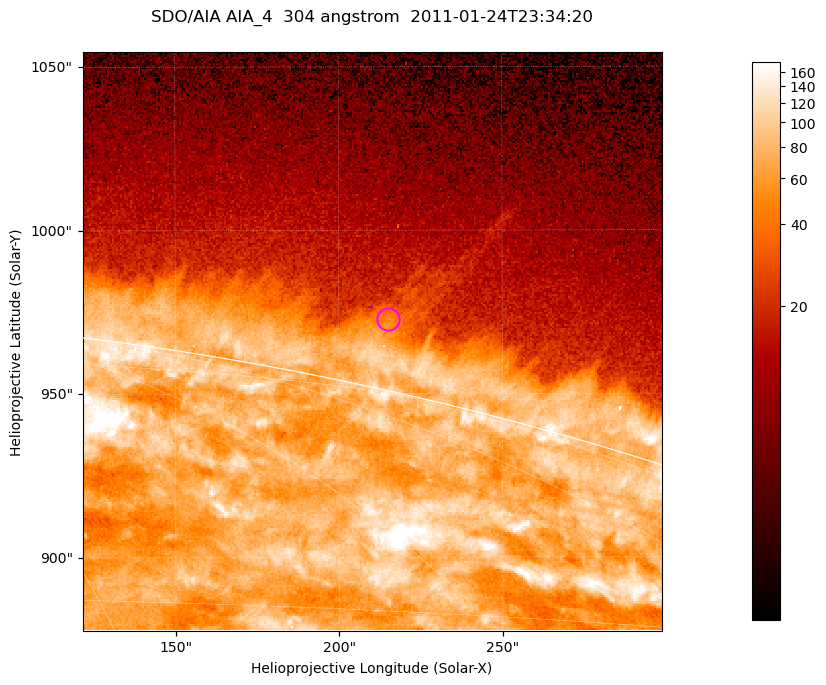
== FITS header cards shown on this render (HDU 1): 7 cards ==
TELESCOP= 'SDO/AIA '           / For AIA: SDO/AIA
INSTRUME= 'AIA_4   '           / For AIA: AIA_ATA1, AIA_ATA2, AIA_ATA3 or AIA_AT
WAVELNTH=                  304 / [angstrom] Wavelength
WAVEUNIT= 'angstrom'           / Wavelength unit: angstrom
DATE-OBS= '2011-01-24T23:34:20.124' / [ISO] Date when observation started; ISO 8
CTYPE1  = 'HPLN-TAN'           / CTYPE1; Typically HPLN
CTYPE2  = 'HPLT-TAN'           / CTYPE2; Typically HPLT

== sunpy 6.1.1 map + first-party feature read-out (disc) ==
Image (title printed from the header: SDO/AIA AIA_4  304 angstrom  2011-01-24T23:34:20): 295 x 295 px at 0.6 arcsec/px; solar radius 975 arcsec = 1624 px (partial field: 0.4% of the solar disc is inside the frame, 41% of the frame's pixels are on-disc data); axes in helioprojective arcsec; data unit not stated in the header (colour bar unlabelled)
Orientation: roll -0.132 deg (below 1 deg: not rotated)
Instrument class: DISC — disc imager (sunpy class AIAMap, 304 A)
Bright regions (active regions / flare kernels): reference = the on-disc median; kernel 3 px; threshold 5 sigma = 110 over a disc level ~74.2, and >= 1.15x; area >= 87 px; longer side >= 4 px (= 2.4 arcsec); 0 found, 0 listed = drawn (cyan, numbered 1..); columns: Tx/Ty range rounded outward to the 2 arcsec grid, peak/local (2 s.f.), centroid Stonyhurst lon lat
Off-limb structures (1.02-1.3 R_sun): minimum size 43 px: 6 found; the strongest spans PA ~345..350 deg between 1.02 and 1.03 R_sun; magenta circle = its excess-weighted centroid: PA ~350 deg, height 1.02 R_sun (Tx ~214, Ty ~972 arcsec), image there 2.2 x the reference